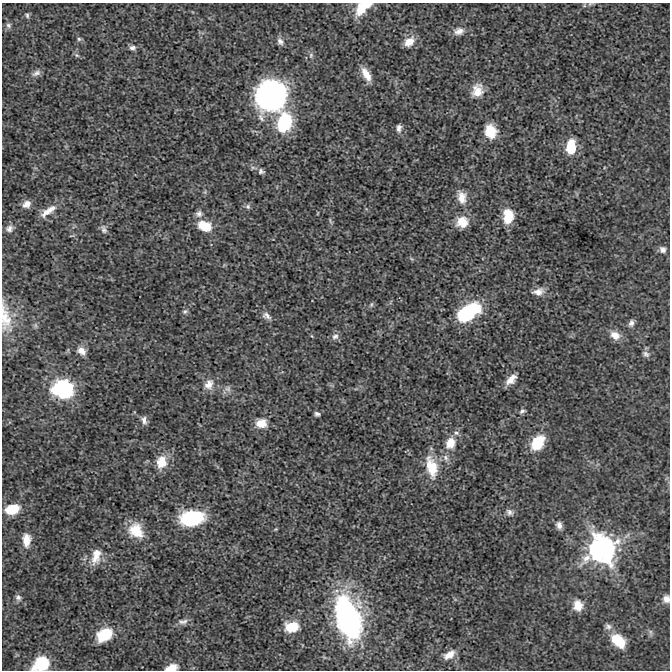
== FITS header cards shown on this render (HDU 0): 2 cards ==
NAXIS1  =                  668 / Axis length
NAXIS2  =                  668 / Axis length

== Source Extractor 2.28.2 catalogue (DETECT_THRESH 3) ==
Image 668 x 668 px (HDU 0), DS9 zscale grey, 1 PNG px = 1 image px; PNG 672 x 672 px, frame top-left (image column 1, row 668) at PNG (2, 3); no overlay
Background 3.08e-04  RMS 0.0031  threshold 0.00921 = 3 sigma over >= 5 px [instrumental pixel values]
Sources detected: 82; all 82 listed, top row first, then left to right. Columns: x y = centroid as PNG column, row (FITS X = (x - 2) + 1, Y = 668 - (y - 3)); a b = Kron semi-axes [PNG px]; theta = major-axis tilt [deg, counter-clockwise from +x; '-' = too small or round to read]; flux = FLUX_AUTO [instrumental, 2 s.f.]
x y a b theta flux
590 4 5 5 - 0.27
584 5 6 3 -73 0.23
363 7 20 10 41 5.2
27 15 7 5 -75 0.37
8 25 7 7 - 0.55
459 31 13 10 11 1.5
79 39 6 6 - 0.39
280 41 10 7 -53 0.9
409 42 14 9 43 2.1
132 48 8 7 - 0.7
77 55 7 5 -22 0.39
311 55 7 6 - 0.51
36 73 13 7 27 0.92
366 74 18 8 -60 2.5
477 91 16 13 72 2.9
271 95 20 18 45 85
284 122 16 12 74 16
399 128 10 6 82 0.84
490 131 13 11 -74 5
571 147 13 8 82 6.4
261 171 8 6 -20 0.61
462 197 17 11 -79 2.5
27 204 9 7 31 1.5
248 206 7 7 - 0.55
48 211 24 8 35 2.3
199 214 9 8 - 0.88
508 216 15 10 89 4.9
330 221 10 3 -79 0.32
462 222 13 12 - 3.5
204 226 15 10 -23 5
9 228 9 8 - 0.94
104 229 12 7 -69 0.83
72 236 8 2 11 0.19
663 250 8 7 - 0.89
538 292 15 9 12 1.7
371 304 7 4 71 0.34
185 311 8 6 27 0.47
468 312 20 11 34 21
267 316 12 8 -33 0.99
5 317 39 12 -83 4.7
631 323 8 6 73 0.75
35 325 7 4 -72 0.36
615 335 13 9 -29 2.1
335 336 10 8 26 0.79
81 351 11 8 -39 1.5
646 354 10 6 -37 0.68
511 379 14 7 44 2.1
209 384 15 11 67 2.1
63 388 14 12 -2 31
228 389 9 9 - 0.86
522 411 9 5 30 0.56
317 414 5 5 - 0.52
144 420 9 6 -76 0.97
261 423 13 11 7 2.5
456 433 8 7 - 0.69
450 443 15 11 69 3.2
538 443 18 12 53 6.7
446 458 11 7 -60 1
161 462 17 12 78 3.6
432 467 29 13 -76 5.2
12 509 14 9 15 5.5
510 512 10 8 -32 0.83
191 518 21 13 8 16
559 525 10 7 -73 0.99
276 529 5 3 - 0.2
136 531 20 16 -48 4.9
26 540 15 9 90 2.7
602 549 12 12 - 140
96 556 25 13 75 3.3
18 598 9 7 -55 0.7
666 599 9 7 -88 1.2
578 605 13 11 -81 2.7
348 619 29 15 -74 83
183 622 15 7 4 1
292 627 13 9 4 5.3
608 627 10 8 -23 0.9
651 632 9 4 -82 0.47
104 635 16 11 33 6.9
618 641 18 11 -43 5.4
449 655 15 8 33 1.9
41 664 13 10 29 11
171 668 12 6 16 2.5
At the frame edge (FLAGS 8, measured only in part): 6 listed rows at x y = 590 4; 363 7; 5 317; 666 599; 41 664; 171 668